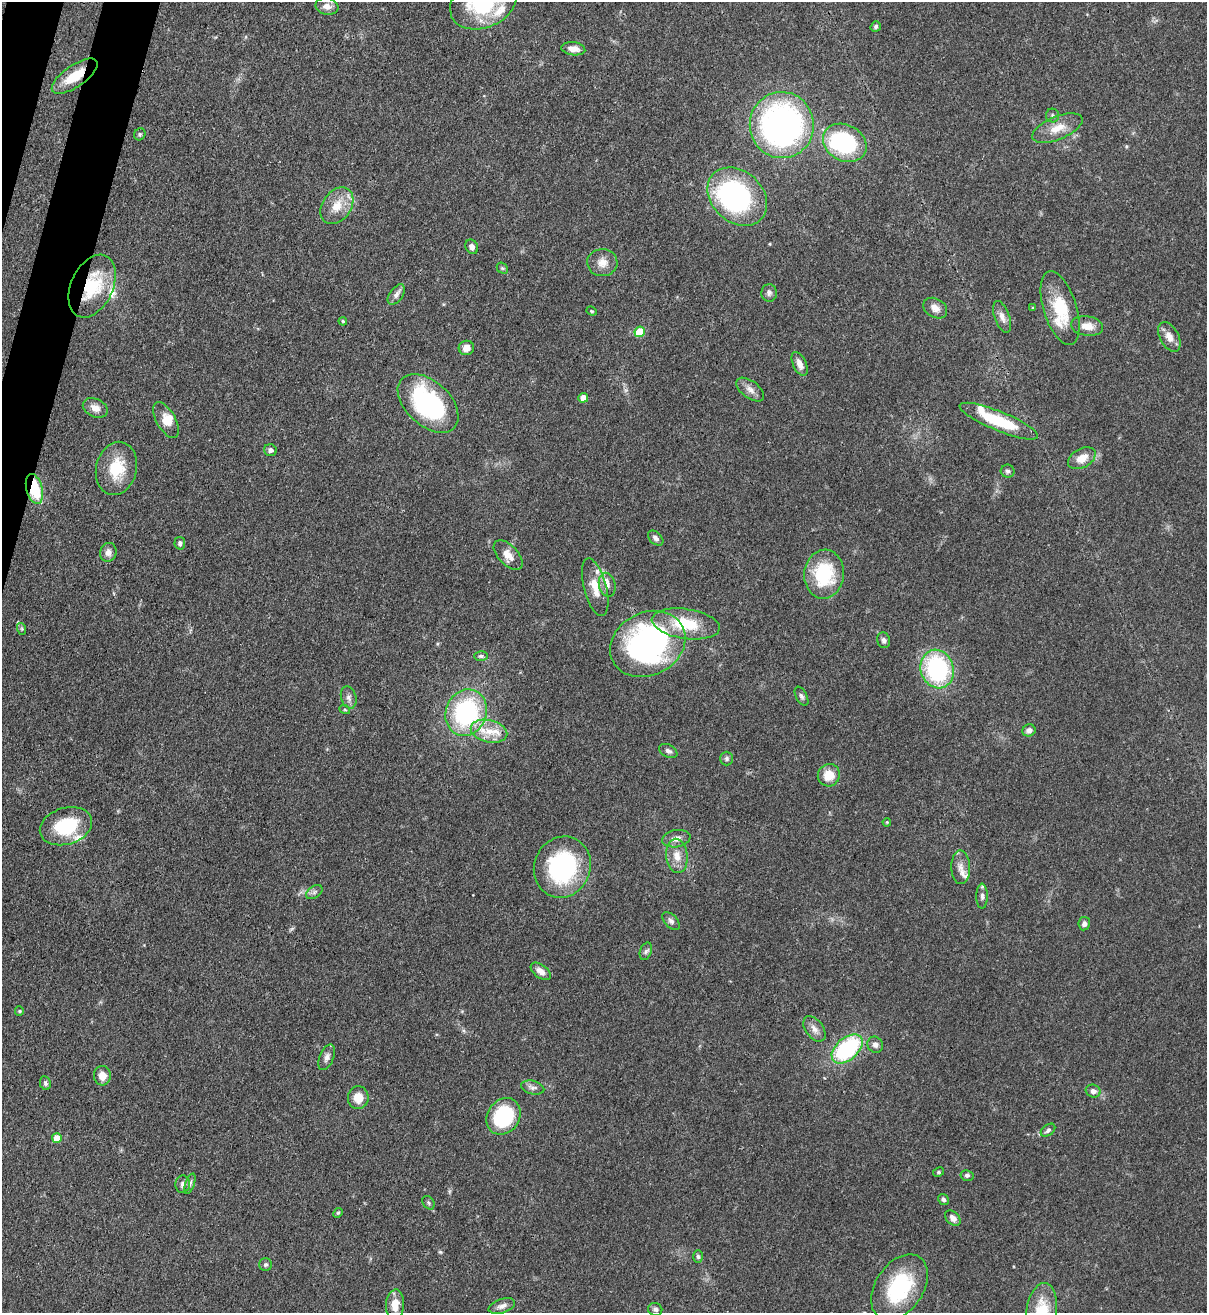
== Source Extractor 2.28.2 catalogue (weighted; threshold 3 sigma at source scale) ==
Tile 11 of 4 x 4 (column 3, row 3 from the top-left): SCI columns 2628-3832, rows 1342-2652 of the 5383 x 5308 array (HDU 1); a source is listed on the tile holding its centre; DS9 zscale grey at full resolution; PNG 1209 x 1315 px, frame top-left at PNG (2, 2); each listed source drawn as its Kron ellipse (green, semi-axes under 4 px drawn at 4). Shown black and unused: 2% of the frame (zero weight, under 3 of 4 exposures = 7% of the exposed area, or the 3 px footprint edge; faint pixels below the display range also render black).
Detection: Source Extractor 2.28.2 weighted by HDU 2 'WHT'; one run over the whole footprint, this tile lists its part. Background 0.0825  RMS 0.0039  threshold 0.0176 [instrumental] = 3 sigma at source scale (4.5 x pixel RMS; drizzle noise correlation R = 1.50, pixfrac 1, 0.05/0.05 arcsec/px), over >= 5 px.
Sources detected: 114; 2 inside a brighter object's white glare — neither listed nor drawn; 10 inside a brighter listed object's ellipse — not listed separately; the other 102 listed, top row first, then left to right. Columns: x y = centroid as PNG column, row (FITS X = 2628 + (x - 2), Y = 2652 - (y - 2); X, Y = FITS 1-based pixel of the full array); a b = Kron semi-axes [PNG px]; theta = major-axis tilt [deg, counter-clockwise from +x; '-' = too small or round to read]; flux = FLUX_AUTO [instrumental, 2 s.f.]
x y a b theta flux
483 2 35 25 25 39
327 6 11 8 -10 2.8
876 26 5 5 - 0.88
573 49 12 6 -8 3.4
75 76 27 10 34 11
1053 115 7 6 - 0.89
782 125 33 32 - 130
1057 128 27 11 22 6.4
140 134 6 5 - 0.69
845 143 23 18 -28 42
737 197 33 25 -42 76
337 206 20 14 55 7.5
472 247 7 6 - 1.9
602 263 15 13 1 4.2
502 268 6 4 -43 0.58
92 286 33 21 65 22
769 293 9 8 - 1.4
396 295 11 6 53 1.9
935 308 13 9 -30 2.9
1033 308 3 3 - 0.5
1060 308 38 16 -72 16
592 311 5 4 - 0.51
1002 317 16 7 -70 2.6
343 321 4 3 - 0.49
1087 326 16 9 -8 4.3
640 332 5 5 - 12
1169 337 16 9 -60 3.6
466 348 8 7 - 3.1
800 364 13 6 -66 2.9
750 390 16 8 -37 2.6
583 398 5 4 - 3.4
428 403 36 22 -43 54
95 408 13 9 -25 3
166 420 20 9 -61 4.8
999 421 42 9 -22 20
270 450 6 5 - 1.4
1082 458 15 9 29 5.2
116 468 27 20 76 14
1008 471 7 6 - 1
34 489 15 8 -76 16
656 538 9 6 -44 1.3
180 543 6 5 - 0.95
108 552 9 8 - 2.2
508 555 18 10 -46 4.2
824 574 24 20 85 25
607 585 12 8 -77 2.5
595 587 30 11 -75 6.9
686 624 34 15 -8 16
22 629 6 4 -72 0.52
884 640 8 6 -74 1.3
648 644 39 31 27 110
481 656 7 5 -2 0.81
937 669 19 16 -71 51
801 696 10 5 -62 1.1
349 697 11 7 -73 1.8
345 710 5 3 - 0.38
466 713 24 20 68 51
1029 730 7 6 - 1.7
489 731 18 11 -14 7.5
668 751 10 6 -27 1.3
727 759 7 6 - 0.99
829 775 11 11 - 6.8
887 822 4 3 - 0.37
66 826 27 18 17 20
676 839 14 8 9 3.1
677 856 17 11 -84 4.7
562 867 31 28 67 52
961 867 17 9 -88 3.3
314 892 9 6 37 1.2
982 896 12 5 90 1.5
671 921 11 6 -47 1.6
1084 924 7 6 - 1.7
646 951 9 5 70 1.1
541 971 11 6 -37 2.7
19 1011 5 4 - 0.46
814 1029 14 9 -53 2.8
875 1045 8 7 - 1.6
847 1049 18 11 42 43
327 1057 13 7 68 2
102 1076 10 8 -86 3.7
45 1083 7 5 -79 0.88
533 1088 12 6 -14 1.7
1093 1091 7 6 - 1.9
358 1098 11 10 - 5.4
504 1116 19 16 56 30
1048 1130 8 5 38 1.2
57 1138 5 5 - 5.3
938 1172 6 4 28 0.59
967 1175 6 5 - 0.91
183 1184 9 7 84 1.8
190 1184 10 4 71 1
943 1199 6 5 - 0.99
428 1203 7 5 -57 0.71
338 1213 5 4 - 0.52
953 1218 9 6 -44 2.1
698 1256 6 5 - 0.87
266 1265 6 6 - 0.77
899 1287 36 24 56 31
395 1305 15 9 86 5.4
502 1306 13 7 17 2.1
655 1309 7 6 - 1.3
1041 1311 28 15 81 16
Overlapping masked pixels (flux is a lower limit): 5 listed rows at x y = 75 76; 92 286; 34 489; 648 644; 847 1049
Isophote crosses this tile's border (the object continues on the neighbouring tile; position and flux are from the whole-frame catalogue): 2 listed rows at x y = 483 2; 1041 1311